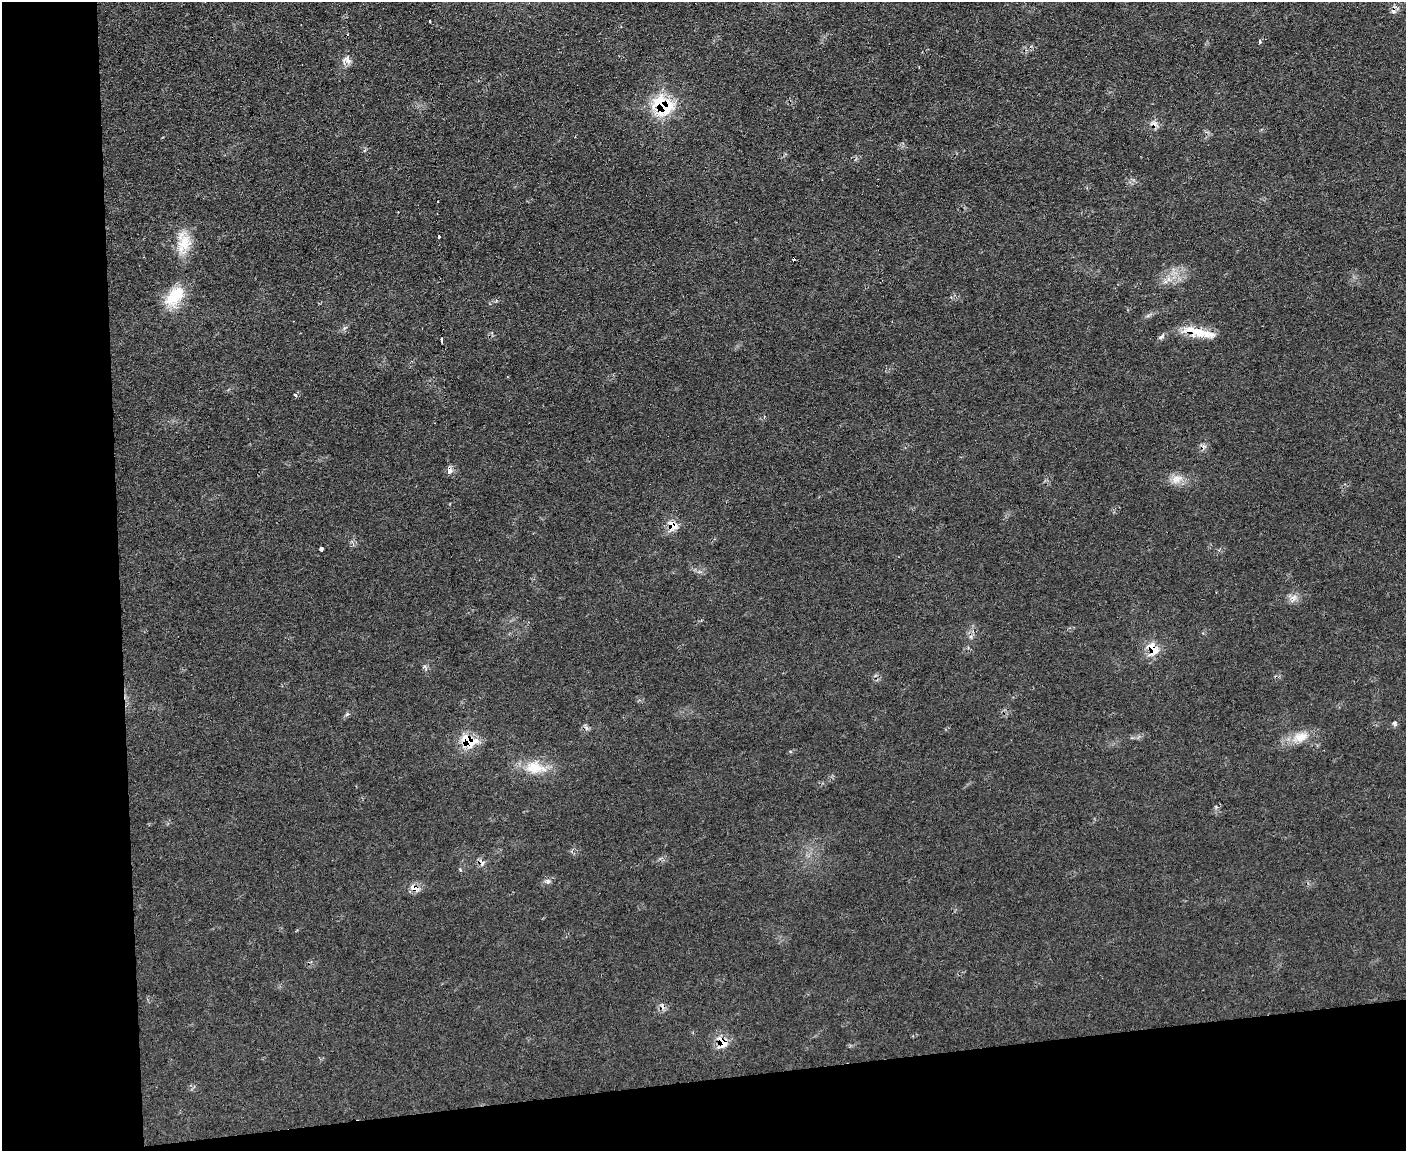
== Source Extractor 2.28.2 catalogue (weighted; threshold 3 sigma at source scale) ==
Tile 10 of 3 x 4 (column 1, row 4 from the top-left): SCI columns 234-1637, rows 1-1149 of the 4570 x 4596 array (HDU 1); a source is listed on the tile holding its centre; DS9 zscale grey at full resolution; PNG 1408 x 1153 px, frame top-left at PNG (2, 2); no overlay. Shown black and unused: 15% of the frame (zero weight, under 2 of 3 exposures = <1% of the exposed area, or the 3 px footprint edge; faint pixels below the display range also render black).
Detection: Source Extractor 2.28.2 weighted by HDU 2 'WHT'; one run over the whole footprint, this tile lists its part. Background 0.0564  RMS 0.0088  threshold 0.0394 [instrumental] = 3 sigma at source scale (4.5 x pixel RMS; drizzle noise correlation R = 1.50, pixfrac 1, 0.05/0.05 arcsec/px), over >= 5 px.
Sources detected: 30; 2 cosmic-ray / hot-pixel residue — not listed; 1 inside a brighter listed object's ellipse — not listed separately; the other 27 listed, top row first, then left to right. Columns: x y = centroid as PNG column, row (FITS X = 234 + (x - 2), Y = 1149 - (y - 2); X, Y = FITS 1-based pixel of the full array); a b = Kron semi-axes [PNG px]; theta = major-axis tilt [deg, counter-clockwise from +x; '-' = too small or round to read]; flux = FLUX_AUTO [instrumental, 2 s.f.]
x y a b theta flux
430 21 3 2 - 1.1
1260 41 5 3 - 1.2
348 59 9 7 -58 5.4
663 106 21 17 -38 53
438 236 3 3 - 22
184 243 32 18 87 21
175 296 31 18 49 26
1193 331 34 10 -7 19
1161 337 9 4 53 2.1
442 341 6 3 -86 4.7
295 395 5 4 - 1.2
449 470 5 4 - 10
1177 479 16 10 22 8.7
673 526 15 11 -62 9.6
322 549 4 3 - 12
1294 597 10 4 13 3.2
1153 649 18 13 -61 15
347 714 6 5 - 1.5
1394 723 6 5 - 2.1
1301 737 23 13 20 15
469 741 19 14 -20 25
535 767 30 18 -9 22
483 863 8 4 68 2.2
460 869 5 3 - 0.86
548 881 8 5 -26 2.2
414 888 10 7 -24 8
722 1042 15 10 -51 12
Overlapping masked pixels (flux is a lower limit): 8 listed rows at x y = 663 106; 1193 331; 449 470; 673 526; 1153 649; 469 741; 414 888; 722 1042